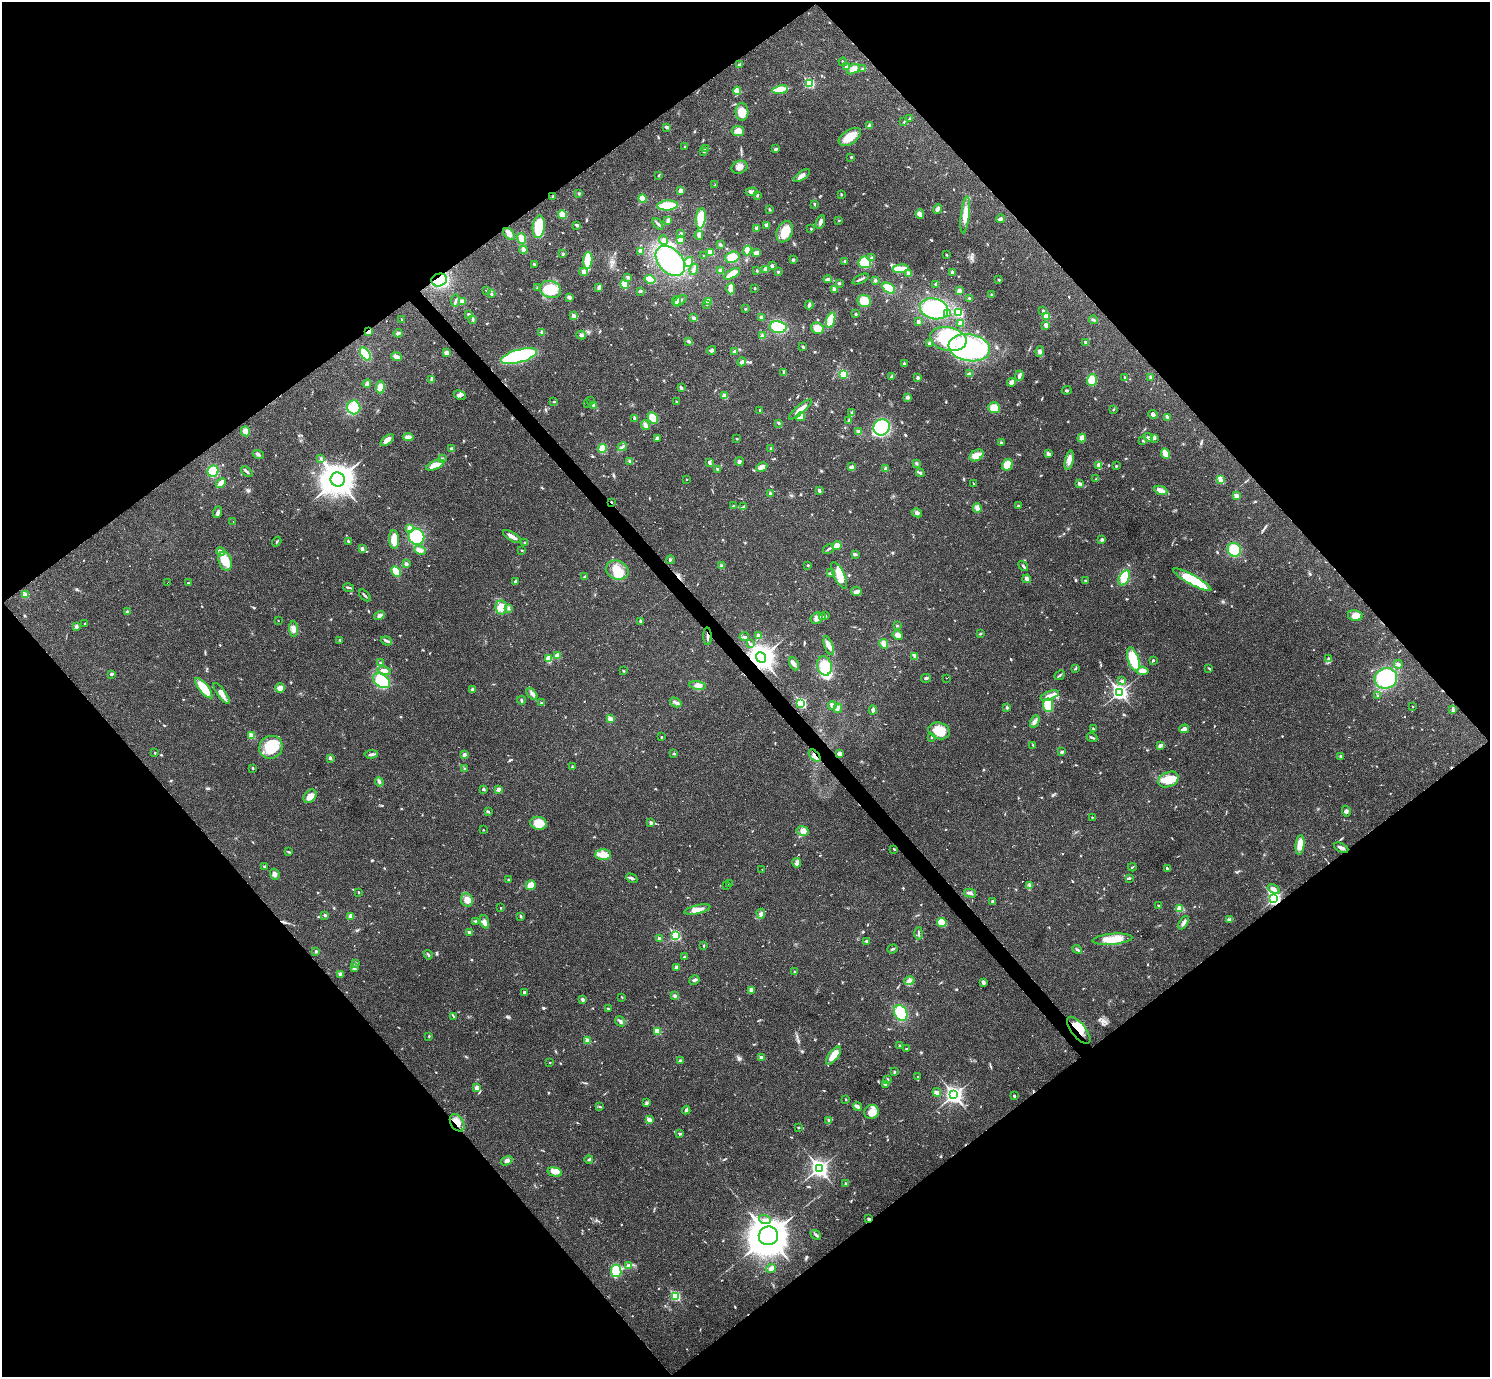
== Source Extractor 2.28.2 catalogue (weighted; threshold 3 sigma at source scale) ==
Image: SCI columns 1-5952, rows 157-5654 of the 5955 x 5951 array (HDU 1 of 3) = the unmasked area's bounding box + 8 px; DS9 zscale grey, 4 x 4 block average (1 PNG px = mean of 4 x 4 image px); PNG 1492 x 1379 px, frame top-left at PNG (2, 2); each listed source drawn as its Kron ellipse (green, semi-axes under 4 px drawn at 4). Shown black and unused: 50% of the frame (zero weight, under 3 of 4 exposures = <1% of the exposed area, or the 3 px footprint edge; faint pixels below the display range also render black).
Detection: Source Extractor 2.28.2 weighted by HDU 2 'WHT'. Background 0.0352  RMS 0.0026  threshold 0.0118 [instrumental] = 3 sigma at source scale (4.5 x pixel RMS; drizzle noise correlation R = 1.50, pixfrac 1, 0.05/0.05 arcsec/px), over >= 5 px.
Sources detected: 851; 2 too faint to see at this stretch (4 x 4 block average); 10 inside a brighter object's white glare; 13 cosmic-ray / hot-pixel residue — neither listed nor drawn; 8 coinciding with a brighter row at this scale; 24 inside a brighter listed object's ellipse — not listed separately; of the other 794, all 500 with FLUX_AUTO >= 1.25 (the completeness limit of this list) listed and drawn (294 fainter detections not listed), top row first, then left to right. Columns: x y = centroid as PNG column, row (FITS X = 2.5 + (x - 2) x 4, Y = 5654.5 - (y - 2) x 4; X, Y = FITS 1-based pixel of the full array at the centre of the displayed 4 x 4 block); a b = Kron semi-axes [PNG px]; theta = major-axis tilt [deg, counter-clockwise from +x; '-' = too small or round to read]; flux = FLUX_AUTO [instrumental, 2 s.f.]
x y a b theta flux
843 62 4 2 - 1.4
739 65 3 3 - 3.2
846 67 4 3 - 2.6
853 69 7 4 33 9.7
863 69 4 3 - 2.1
809 83 2 2 - 120
780 90 8 3 9 42
737 91 4 3 - 12
742 112 9 6 -88 19
910 119 4 3 - 2.6
904 122 4 2 - 1.5
869 125 4 2 - 2.7
667 127 4 2 - 3.8
738 131 6 5 - 14
850 137 12 7 34 28
685 146 3 2 - 1.4
706 148 3 2 - 1.6
775 149 3 2 - 3.5
704 151 3 3 - 2.2
851 157 2 2 - 1.6
739 167 8 6 22 8.3
659 175 3 2 - 1.3
802 176 9 4 35 6.8
715 185 3 2 - 1.4
681 191 4 3 - 7.5
752 192 6 3 3 6.9
579 193 2 2 - 2.6
841 194 2 2 - 4
757 195 3 2 - 2.3
553 196 2 2 - 1.5
643 198 4 4 - 15
814 204 4 2 - 1.5
668 205 10 5 3 40
769 209 3 2 - 1.9
938 209 5 3 - 5
920 214 5 4 - 6.3
563 215 5 4 - 15
965 215 18 4 84 22
701 218 10 5 83 36
1001 219 4 2 - 4.5
668 220 4 2 - 4.3
839 220 3 2 - 1.3
820 222 7 3 68 7.2
658 224 6 2 -49 3.4
577 225 4 2 - 3.7
766 225 4 3 - 4.2
539 227 11 6 84 57
757 228 4 3 - 3.7
811 229 2 2 - 1.7
785 232 11 7 65 26
509 234 7 4 -46 6.6
681 234 3 2 - 2.7
699 235 5 3 - 5.2
521 238 5 4 - 12
664 240 5 4 - 6.5
681 240 3 2 - 13
720 245 3 2 - 2.9
523 250 4 2 - 9.7
747 250 5 4 - 5.2
641 251 2 2 - 30
710 252 2 2 - 56
757 253 4 3 - 8.7
563 254 3 2 - 2.8
946 255 2 2 - 1.6
704 256 2 2 - 1.7
732 257 7 5 21 21
872 258 3 2 - 3.7
588 260 8 4 86 36
793 260 3 2 - 3.3
670 261 17 12 -47 130
845 261 3 2 - 2.3
689 262 5 4 - 6
865 262 6 6 - 34
534 264 2 2 - 2.6
772 266 3 2 - 4
694 269 6 2 74 5.3
766 269 4 3 - 7.7
901 269 8 4 7 20
720 271 3 2 - 3.9
757 271 3 2 - 1.3
584 272 4 4 - 7.5
778 272 3 2 - 1.7
952 272 3 3 - 2.6
732 274 9 3 29 17
909 274 4 3 - 6.6
628 277 3 2 - 4
650 279 5 3 - 26
828 279 4 2 - 5
861 279 9 2 25 3.3
439 280 8 6 14 51
875 280 3 3 - 2.3
999 280 2 2 - 1.9
839 283 2 2 - 2.6
625 284 5 3 - 16
936 284 3 2 - 2.7
599 287 3 2 - 4.7
537 288 4 2 - 2.3
755 288 2 2 - 1.3
889 288 7 4 -36 26
550 289 11 8 -16 34
731 289 5 3 - 16
834 289 2 2 - 22
486 291 3 2 - 1.4
640 291 3 2 - 1.8
959 291 3 3 - 6.7
491 294 2 2 - 1.9
991 295 3 3 - 2
569 297 3 3 - 4.8
969 298 2 2 - 1.8
455 301 6 2 84 2.8
462 301 4 3 - 6.1
677 301 5 3 - 5.6
680 301 7 2 39 3.9
708 301 4 2 - 11
864 301 7 6 - 22
707 304 3 2 - 1.5
809 305 4 2 - 4.8
745 309 2 2 - 1.3
934 309 14 10 -14 83
1043 311 4 2 - 1.3
947 313 4 3 - 2.7
959 313 2 2 - 87
468 314 3 2 - 2.7
855 314 3 2 - 1.8
574 316 2 2 - 19
1046 316 4 3 - 11
761 317 3 3 - 4
694 318 4 3 - 4.9
401 319 2 2 - 1.6
473 319 4 2 - 2.2
831 320 8 3 72 33
1094 320 4 2 - 2.1
918 322 2 2 - 4.8
961 323 3 3 - 10
1046 325 3 2 - 6.3
778 327 8 6 -9 51
817 328 6 5 - 16
369 331 4 2 - 7.5
398 333 4 2 - 4.7
542 333 4 3 - 3.1
581 335 5 3 - 4.6
762 336 4 3 - 2.8
948 339 18 12 -12 85
689 341 4 3 - 2.5
929 343 3 2 - 2.2
1086 343 3 3 - 4.7
803 347 3 2 - 1.6
969 348 21 13 -10 250
711 350 5 3 - 3.3
734 351 3 2 - 2.6
1040 351 5 3 - 4.1
447 353 4 3 - 4.8
365 354 7 4 -56 45
519 356 18 6 15 190
397 357 5 2 - 14
742 362 4 2 - 5.7
904 364 3 3 - 1.8
784 372 3 2 - 4.9
844 374 4 3 - 23
969 374 4 3 - 4.4
892 376 3 3 - 2.8
1019 376 5 3 - 6.5
1125 377 3 2 - 1.8
1151 377 3 3 - 3.5
918 378 4 3 - 3.2
432 379 4 2 - 4.6
1092 380 6 5 - 26
1011 382 4 3 - 7.7
367 384 4 3 - 5.3
380 387 6 4 85 10
681 388 4 2 - 2.6
1067 390 5 2 - 1.8
460 395 6 3 -25 4.9
725 396 4 3 - 7.5
907 397 3 3 - 3.3
590 401 2 2 - 1.7
554 402 3 2 - 1.3
676 402 3 2 - 2
588 403 2 2 - 1.4
594 405 2 2 - 4.7
354 407 7 6 - 35
994 408 6 5 - 22
800 409 14 3 41 15
1113 409 3 2 - 1.3
760 410 2 2 - 1.9
852 413 3 3 - 2.3
1153 414 5 3 - 3.7
800 417 5 4 - 16
653 418 6 4 -60 25
1168 418 3 2 - 1.9
635 419 3 3 - 2.7
849 420 3 2 - 1.6
779 423 3 3 - 2.3
645 425 5 3 - 8.6
882 427 8 7 - 88
246 431 5 4 - 13
859 432 4 2 - 2.5
408 437 5 3 - 9.7
1148 437 5 3 - 3.4
657 438 3 2 - 4.4
1082 438 4 3 - 13
1155 438 3 2 - 1.8
737 439 2 2 - 1.4
387 440 8 3 40 11
1143 441 3 2 - 1.3
1001 443 4 3 - 2
622 447 5 2 - 2.6
602 448 4 4 - 16
771 448 2 2 - 1.7
451 449 3 3 - 2.9
1165 453 5 3 - 19
258 454 5 2 - 2.9
1048 454 3 3 - 5.3
977 455 8 5 32 16
442 458 3 3 - 1.8
321 459 3 2 - 1.6
1069 460 10 3 77 7.7
630 461 3 2 - 3.7
739 461 4 3 - 4.1
709 463 4 2 - 3.2
916 463 3 3 - 2
435 465 9 4 24 19
1007 465 6 5 - 27
1099 466 4 2 - 9.6
1116 466 2 2 - 1.8
762 467 6 3 28 8.1
851 467 4 3 - 4.6
718 469 3 3 - 2
886 469 4 3 - 3
213 471 6 5 - 36
247 472 6 2 -40 3.4
920 473 4 3 - 2.4
338 479 7 7 - 2800
687 479 2 2 - 1.3
1096 479 3 2 - 1.8
1220 480 2 2 - 5.4
221 483 5 3 - 13
973 483 2 2 - 1.7
1080 484 2 2 - 18
1161 490 7 3 -22 13
819 491 4 3 - 2.7
770 493 3 2 - 1.5
1237 496 4 3 - 7.1
612 502 2 2 - 1.3
733 506 2 2 - 1.6
743 506 4 2 - 1.7
1018 506 3 2 - 2.8
977 508 4 3 - 9.8
218 512 6 3 70 4.5
917 513 5 3 - 4.2
233 522 2 2 - 2.1
410 528 3 3 - 9
416 537 8 7 - 70
512 537 10 2 -31 11
394 539 9 5 -85 21
1102 539 4 3 - 2.8
348 541 2 2 - 1.8
277 542 5 2 - 1.6
525 543 3 2 - 1.9
837 546 4 3 - 17
362 549 3 3 - 5
828 549 6 2 32 2.5
420 550 6 4 -25 6.9
522 550 2 2 - 1.3
1234 550 7 6 - 46
221 551 4 3 - 8.2
855 554 3 2 - 3.9
670 560 4 2 - 1.9
225 561 9 6 -75 29
406 564 2 2 - 4.1
808 565 3 2 - 1.9
722 566 3 3 - 2.9
1023 566 6 2 -50 2.4
617 570 11 9 -20 32
396 572 6 3 -62 29
830 573 4 2 - 4.2
839 575 14 5 -64 24
585 577 3 3 - 3.8
1124 578 8 5 60 28
1027 579 4 3 - 5.9
1192 580 21 5 -29 83
515 581 3 2 - 2.3
1086 581 3 2 - 2.9
167 583 2 2 - 3.2
188 583 3 2 - 1.4
348 587 5 2 - 2.8
857 591 5 4 - 5.4
25 595 2 2 - 35
365 595 7 2 -45 2.9
501 607 7 6 - 25
508 609 3 3 - 1.8
127 612 3 3 - 3.3
1355 615 7 5 -14 14
379 616 5 3 - 5.3
825 616 2 2 - 3.1
823 617 3 2 - 1.6
817 618 6 5 - 10
278 620 2 2 - 1.4
641 621 3 2 - 3.4
85 623 2 2 - 1.3
76 626 4 3 - 3.4
897 626 2 2 - 1.4
294 629 8 4 -85 9.5
980 634 3 2 - 1.4
898 635 5 4 - 6.8
707 636 9 2 -88 4.7
759 636 3 3 - 11
744 637 4 2 - 2.2
340 640 4 2 - 1.7
386 641 6 2 -21 3
750 644 4 2 - 2.2
884 644 5 4 - 9.6
829 646 10 4 -70 9.4
557 656 4 4 - 6.4
761 657 6 4 -51 1400
915 657 4 2 - 7.3
549 659 4 3 - 14
1133 659 12 5 -71 58
1328 659 3 2 - 1.6
1153 660 2 2 - 2.1
380 663 4 2 - 1.6
794 664 7 4 -65 5.5
1398 664 4 2 - 2.2
824 666 10 7 -74 46
1209 668 4 2 - 1.8
1075 669 4 2 - 1.7
384 671 7 3 -10 9
624 671 3 2 - 1.5
1142 671 6 3 -6 13
111 674 4 2 - 2
1059 675 5 2 - 3.4
926 678 5 3 - 3.1
946 678 2 2 - 3.1
1386 678 11 10 - 150
381 681 9 6 -34 58
1122 681 3 2 - 2.7
698 685 8 4 -9 6.9
204 688 12 4 -51 41
280 688 4 4 - 7.2
472 690 3 3 - 2.4
1119 692 4 3 - 410
222 693 12 3 -54 8.9
532 694 7 2 -51 4.2
1050 695 9 3 20 7.8
1377 696 2 2 - 1.4
521 700 4 2 - 2.8
676 702 6 2 -31 3.7
542 703 3 2 - 1.6
801 703 3 2 - 170
1048 705 7 5 -84 23
832 706 4 3 - 7.3
1413 706 2 2 - 1.5
838 708 5 3 - 3.3
1007 708 3 3 - 1.9
1453 709 4 3 - 2.4
873 710 4 4 - 3.1
610 719 2 2 - 29
1035 721 6 4 63 5.9
1093 729 3 2 - 1.4
1184 729 5 2 - 9.8
939 731 11 8 -18 32
252 736 2 2 - 42
661 737 2 2 - 1.5
931 737 2 2 - 1.4
1092 738 5 2 - 3.5
1033 745 2 2 - 1.4
1161 746 3 2 - 2.2
271 747 12 11 - 49
1062 752 3 2 - 3.2
155 753 2 2 - 2.1
371 754 7 3 3 4
674 754 3 2 - 1.6
840 754 4 3 - 5
464 755 4 3 - 3.7
815 756 7 3 -48 6.6
1340 757 3 2 - 1.4
330 758 2 2 - 9
572 767 3 2 - 1.4
253 768 3 2 - 1.7
464 769 3 2 - 1.6
1168 779 11 7 24 32
379 782 4 2 - 4.2
483 789 4 2 - 2.1
499 789 3 2 - 6.7
310 796 7 5 49 12
488 811 3 2 - 2.5
1346 811 5 3 - 3.6
1092 817 2 2 - 2.3
538 823 8 6 -14 23
651 823 2 2 - 8.3
483 830 2 2 - 1.4
803 831 6 5 - 9.9
1300 845 10 4 84 22
1341 848 8 2 -25 6.8
894 849 3 2 - 1.8
288 852 4 2 - 1.3
603 855 8 5 0 17
797 863 5 3 - 4
264 866 3 2 - 1.7
1132 867 4 2 - 1.4
1167 868 2 2 - 6
762 870 2 2 - 2.9
275 874 6 5 - 5.1
632 878 6 2 -29 3.4
1129 878 4 2 - 2
508 879 2 2 - 1.3
729 884 2 2 - 7.3
531 885 5 4 - 18
726 886 2 2 - 5.8
1029 886 3 2 - 1.3
1274 889 6 3 -30 7.3
358 892 2 2 - 1.4
970 893 6 3 -14 3.7
1274 899 3 3 - 390
467 900 7 5 -67 13
993 901 3 3 - 3.1
1158 905 2 2 - 1.8
500 908 2 2 - 1.9
697 909 13 4 13 11
1180 909 4 3 - 9.6
761 914 5 3 - 3.4
325 915 2 2 - 6.5
351 916 3 3 - 5.4
521 916 2 2 - 2.9
1229 919 3 2 - 1.9
475 921 4 2 - 2.2
485 922 7 4 -71 6.1
942 923 5 4 - 15
1184 923 7 3 60 5.6
469 932 2 2 - 8.3
919 933 6 2 88 2.6
675 935 3 2 - 150
660 939 2 2 - 14
1112 939 20 5 5 29
867 941 3 2 - 2.7
704 946 2 2 - 1.3
892 949 5 2 - 2.6
1077 950 5 2 - 2.6
316 951 3 2 - 1.6
428 955 5 2 - 1.8
684 956 3 2 - 1.4
355 963 3 2 - 1.8
677 967 2 2 - 9.8
354 968 2 2 - 3
794 972 3 2 - 1.5
341 974 4 3 - 5.8
694 980 5 3 - 3.6
909 981 5 4 - 4.7
983 982 3 2 - 4.5
751 990 3 3 - 4.3
525 992 3 2 - 3.9
675 996 3 3 - 3.6
622 997 3 2 - 1.3
583 999 3 3 - 3.6
608 1009 3 2 - 1.4
901 1013 8 6 -62 52
454 1017 3 2 - 3.7
620 1021 5 2 - 3.3
1079 1030 16 7 -51 31
657 1031 2 2 - 44
429 1036 2 2 - 2.8
588 1041 2 2 - 30
899 1046 2 2 - 1.8
907 1049 3 2 - 2.1
833 1055 10 5 53 20
761 1058 2 2 - 18
680 1060 3 2 - 2
550 1063 2 2 - 1.8
894 1072 3 2 - 1.5
918 1077 3 2 - 1.4
888 1079 2 2 - 4.6
885 1084 3 2 - 2.4
476 1088 4 3 - 5.4
937 1092 4 3 - 6.4
954 1095 4 3 - 640
1014 1096 2 2 - 2.6
846 1099 2 2 - 2.7
647 1103 3 2 - 1.6
600 1107 3 2 - 1.6
857 1107 4 2 - 6.1
686 1110 4 2 - 3.3
872 1112 7 7 - 19
649 1120 2 2 - 24
829 1120 4 3 - 4
457 1123 9 6 -58 16
798 1128 3 2 - 1.3
680 1133 3 2 - 1.6
589 1159 4 2 - 2.1
507 1161 6 4 31 4.9
819 1168 4 3 - 610
555 1172 7 3 -15 8.9
846 1183 3 2 - 2.1
869 1219 2 2 - 3.3
765 1220 6 4 -18 5.7
816 1235 6 2 -40 2.9
768 1236 9 9 - 3900
629 1266 3 3 - 3.8
771 1269 5 4 - 5.5
616 1271 6 5 - 42
675 1296 2 2 - 140
Overlapping masked pixels (flux is a lower limit): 10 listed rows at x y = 439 280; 369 331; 612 502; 707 636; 761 657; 815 756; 1274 899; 1079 1030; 457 1123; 869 1219
Diffuse or blended objects may show on this block-average render without a row.